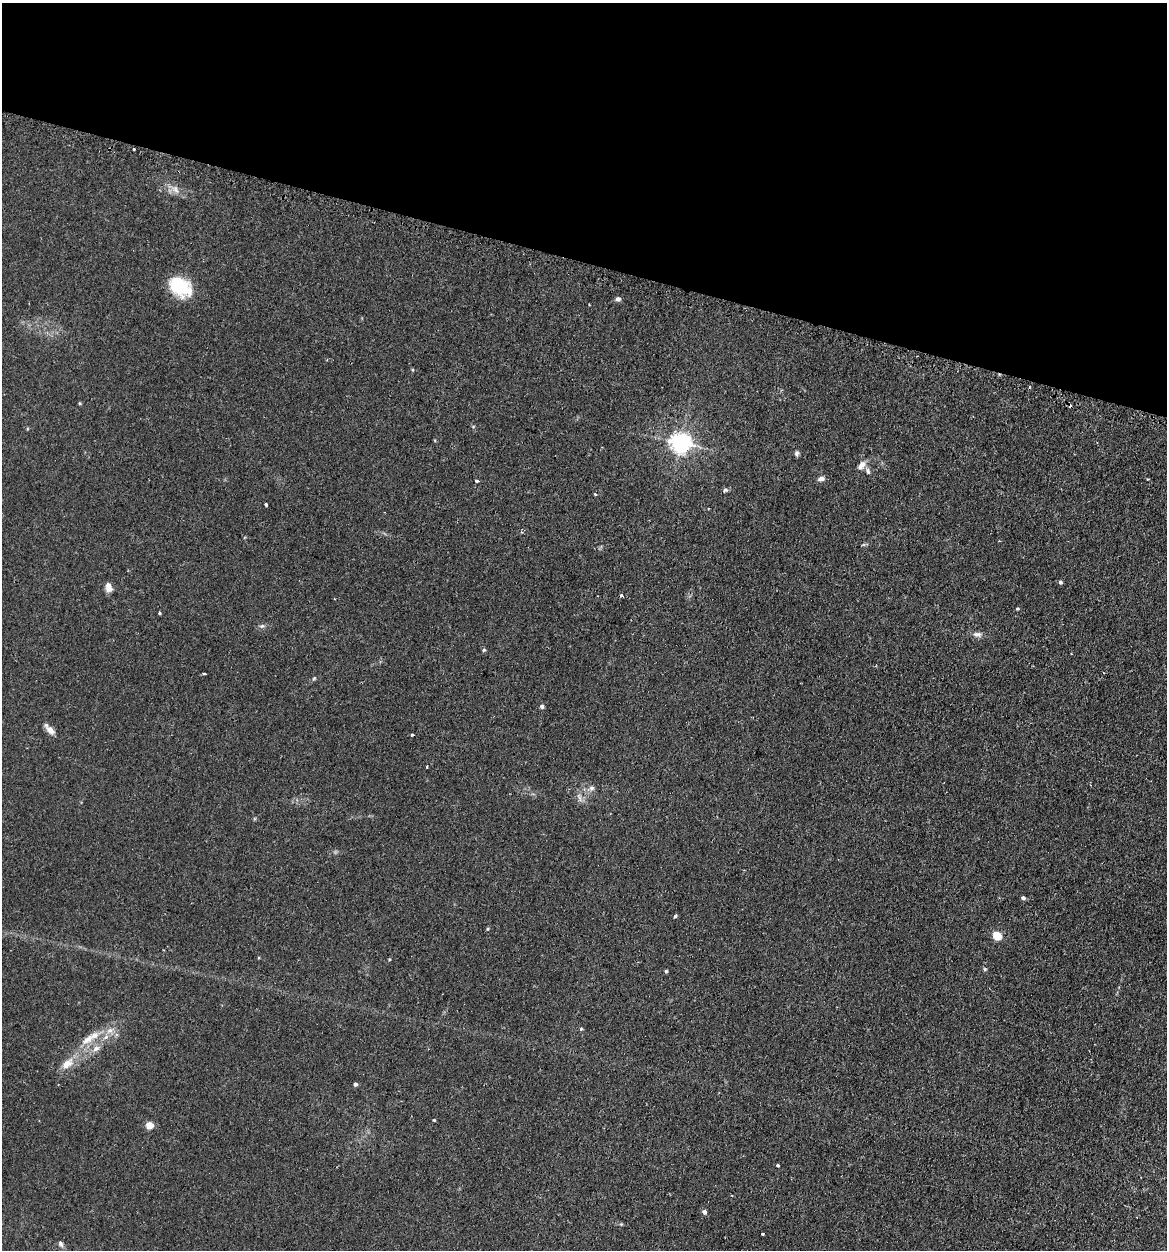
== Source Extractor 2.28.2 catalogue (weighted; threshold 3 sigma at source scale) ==
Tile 2 of 4 x 4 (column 2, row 1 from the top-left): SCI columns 1345-2509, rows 3952-5199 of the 5198 x 5223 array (HDU 1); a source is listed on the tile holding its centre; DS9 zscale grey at full resolution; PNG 1169 x 1252 px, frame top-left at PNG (2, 3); no overlay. Shown black and unused: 21% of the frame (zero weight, under 2 of 3 exposures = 3% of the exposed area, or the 3 px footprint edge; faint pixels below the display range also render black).
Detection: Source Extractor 2.28.2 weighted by HDU 2 'WHT'; one run over the whole footprint, this tile lists its part. Background 0.0425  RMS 0.0057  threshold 0.0255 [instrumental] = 3 sigma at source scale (4.5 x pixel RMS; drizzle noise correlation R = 1.50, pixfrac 1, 0.05/0.05 arcsec/px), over >= 5 px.
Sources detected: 54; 4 cosmic-ray / hot-pixel residue — not listed; the other 50 listed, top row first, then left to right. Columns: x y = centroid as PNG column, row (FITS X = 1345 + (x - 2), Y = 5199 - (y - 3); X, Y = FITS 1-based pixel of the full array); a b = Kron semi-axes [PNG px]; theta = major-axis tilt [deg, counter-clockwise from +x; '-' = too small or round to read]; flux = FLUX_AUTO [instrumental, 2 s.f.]
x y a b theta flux
134 149 3 2 - 0.81
175 189 12 7 -53 3.4
180 287 25 17 -36 24
618 299 6 5 - 1.7
589 304 3 2 - 0.34
79 403 5 3 - 0.61
435 440 4 3 - 0.45
681 442 7 7 - 310
797 453 7 5 79 1.2
861 465 12 7 58 3.4
868 471 10 5 -66 1.6
821 479 8 6 17 2
477 481 4 3 - 1.5
725 490 7 5 5 1
595 494 3 3 - 1
266 505 3 3 - 1.7
1060 582 4 4 - 1.2
109 587 11 7 -78 3.1
159 613 4 3 - 0.59
262 626 7 5 41 1.2
977 634 13 7 -2 2.4
484 650 5 4 - 0.75
204 673 3 3 - 0.87
314 678 5 4 - 0.65
542 706 5 5 - 1.2
51 730 12 8 -45 3.4
412 735 3 3 - 0.72
427 766 3 2 - 1.4
592 788 8 6 3 1.7
579 797 12 4 -65 1.9
1023 898 5 4 - 1.4
675 916 5 4 - 0.67
487 929 5 3 - 0.58
997 935 5 5 - 23
389 959 4 2 - 0.43
985 969 5 5 - 0.69
666 971 4 3 - 0.73
581 1029 5 3 - 0.56
110 1030 10 6 18 2.9
106 1037 8 5 45 1.8
87 1039 22 9 39 7.7
96 1048 11 7 32 3.3
67 1064 18 11 41 6.6
355 1084 4 4 - 1.5
434 1120 3 3 - 0.54
150 1125 5 4 - 13
778 1165 3 3 - 1.3
704 1212 5 4 - 1.9
762 1234 3 2 - 0.76
61 1244 9 6 -58 1.5